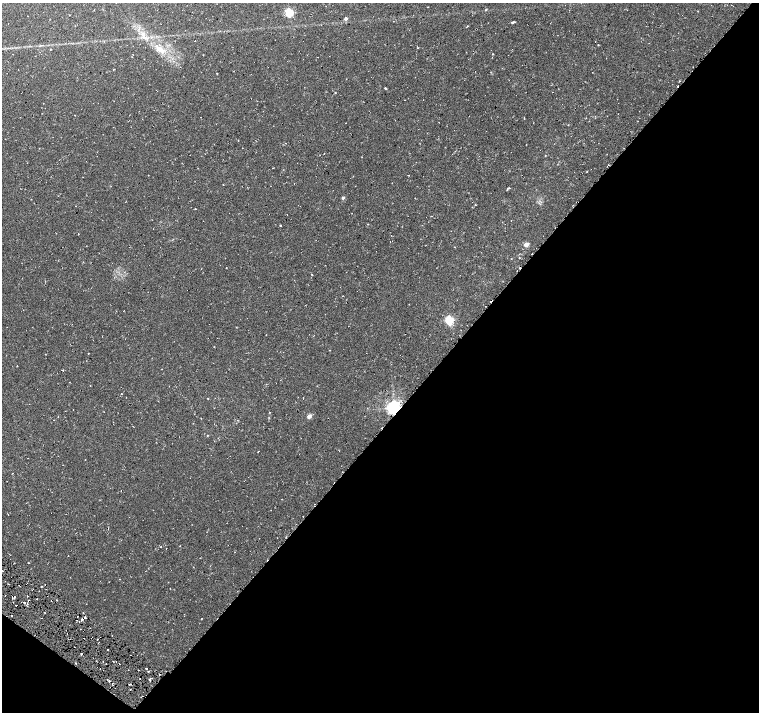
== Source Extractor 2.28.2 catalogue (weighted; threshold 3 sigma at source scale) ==
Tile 15 of 4 x 4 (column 3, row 4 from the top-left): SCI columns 3030-4542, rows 243-1662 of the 6056 x 6095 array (HDU 1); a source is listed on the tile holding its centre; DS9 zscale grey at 2 x 2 block average (1 PNG px = mean of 2 x 2 image px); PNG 761 x 714 px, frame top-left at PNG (2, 3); no overlay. Shown black and unused: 43% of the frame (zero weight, under 3 of 6 exposures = <1% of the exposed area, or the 3 px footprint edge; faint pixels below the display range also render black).
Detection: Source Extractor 2.28.2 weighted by HDU 2 'WHT'; one run over the whole footprint, this tile lists its part. Background 0.00187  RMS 0.0036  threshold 0.0146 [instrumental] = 3 sigma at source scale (4.09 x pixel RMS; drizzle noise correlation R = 1.36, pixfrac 0.8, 0.0396/0.0396 arcsec/px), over >= 5 px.
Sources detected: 77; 13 cosmic-ray / hot-pixel residue — not listed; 1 inside a brighter listed object's ellipse — not listed separately; the other 63 listed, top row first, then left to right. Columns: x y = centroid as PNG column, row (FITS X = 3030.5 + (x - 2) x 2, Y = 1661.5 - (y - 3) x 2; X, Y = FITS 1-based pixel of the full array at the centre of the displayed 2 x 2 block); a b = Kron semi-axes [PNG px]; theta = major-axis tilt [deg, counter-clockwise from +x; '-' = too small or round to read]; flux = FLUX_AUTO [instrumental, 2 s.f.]
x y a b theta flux
565 5 2 2 - 0.41
428 7 2 2 - 0.31
486 10 3 2 - 0.52
289 12 3 3 - 63
346 18 3 2 - 2.8
512 22 3 2 - 1.1
143 34 8 5 -36 4.1
195 41 2 2 - 0.24
598 45 2 2 - 0.39
418 48 2 2 - 0.38
51 49 2 2 - 0.39
159 49 13 6 -42 7
113 69 2 2 - 0.31
592 72 2 2 - 0.21
385 89 4 2 - 0.7
335 93 2 2 - 0.37
404 100 2 2 - 0.24
201 117 2 2 - 0.25
524 118 3 2 - 0.32
324 154 2 2 - 0.4
273 168 2 2 - 0.33
83 177 2 2 - 0.27
223 184 2 2 - 0.41
508 188 5 2 - 1.1
343 198 3 2 - 2.2
415 198 2 2 - 0.31
475 205 3 2 - 0.38
195 209 2 2 - 0.32
431 216 2 2 - 0.56
280 225 2 2 - 0.55
78 234 3 2 - 0.32
526 244 3 2 - 8.9
226 268 2 2 - 0.4
312 274 2 2 - 0.39
449 320 3 3 - 68
45 354 2 2 - 0.25
162 369 2 2 - 0.29
63 370 2 2 - 0.4
121 394 2 2 - 0.37
207 398 2 2 - 0.33
394 407 4 4 - 300
309 416 5 4 - 2.8
207 435 3 2 - 0.36
258 451 2 2 - 0.58
161 546 2 2 - 0.47
68 556 2 2 - 0.31
28 563 2 2 - 0.48
2 571 2 2 - 0.73
45 584 2 2 - 0.81
41 586 2 2 - 0.58
14 597 2 2 - 1.3
24 603 3 2 - 0.72
27 605 3 2 - 0.98
85 618 2 2 - 0.56
82 619 4 2 - 1.3
201 619 2 2 - 0.39
108 650 2 2 - 0.83
81 654 2 2 - 0.69
76 663 2 2 - 0.49
106 664 2 2 - 0.42
138 670 2 2 - 0.34
109 681 2 2 - 0.69
129 684 2 2 - 0.81
Overlapping masked pixels (flux is a lower limit): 1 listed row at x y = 394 407
Isophote crosses this tile's border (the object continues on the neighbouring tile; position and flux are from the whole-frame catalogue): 1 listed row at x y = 2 571
Diffuse or blended objects may show on this block-average render without a row.